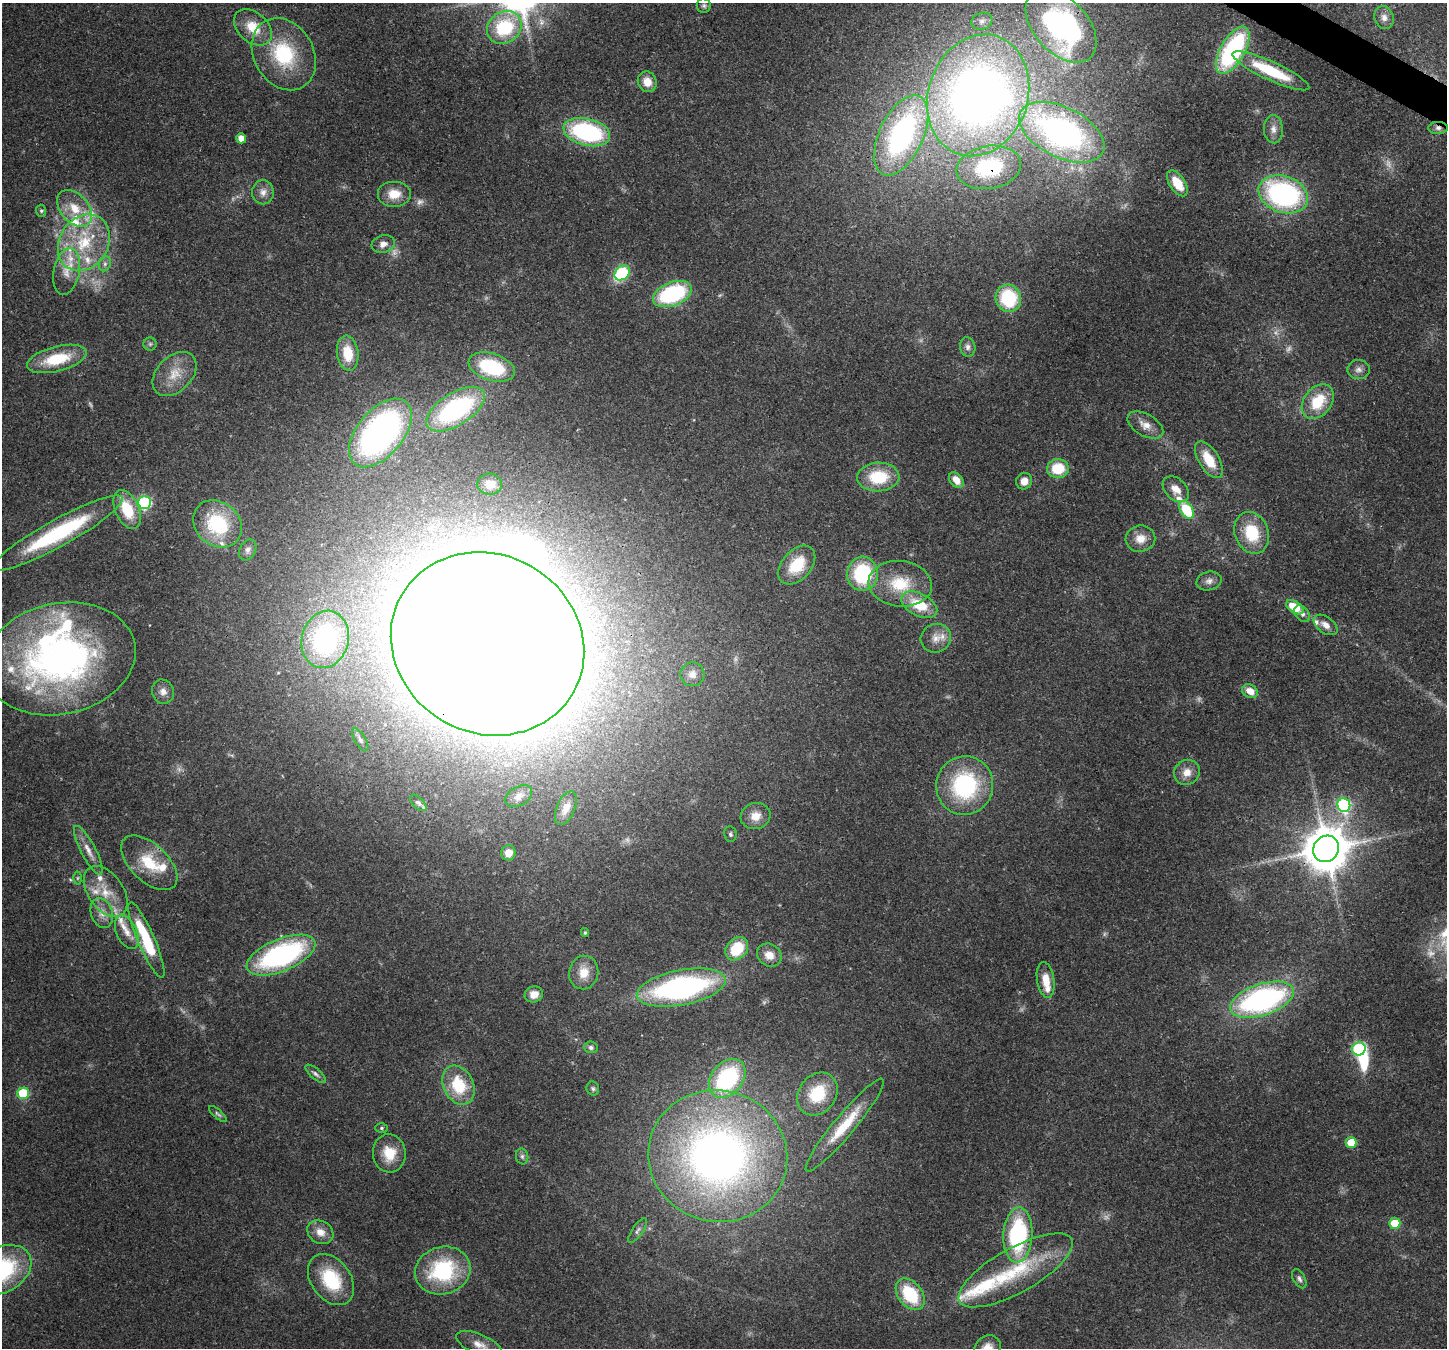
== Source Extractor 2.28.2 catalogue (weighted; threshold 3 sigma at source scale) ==
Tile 10 of 4 x 4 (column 2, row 3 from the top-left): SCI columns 1520-2964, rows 1705-3050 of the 5923 x 6035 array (HDU 1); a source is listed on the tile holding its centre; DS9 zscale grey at full resolution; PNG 1449 x 1350 px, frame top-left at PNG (2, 3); each listed source drawn as its Kron ellipse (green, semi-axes under 4 px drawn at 4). Shown black and unused: <1% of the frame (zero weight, under 3 of 4 exposures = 8% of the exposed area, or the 3 px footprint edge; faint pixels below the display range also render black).
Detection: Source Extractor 2.28.2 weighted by HDU 2 'WHT'; one run over the whole footprint, this tile lists its part. Background 0.121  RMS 0.0044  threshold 0.0197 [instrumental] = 3 sigma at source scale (4.5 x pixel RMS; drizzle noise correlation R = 1.50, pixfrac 1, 0.0396/0.0396 arcsec/px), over >= 5 px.
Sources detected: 160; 11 too faint to see at this stretch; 5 inside a brighter object's white glare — neither listed nor drawn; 18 inside a brighter listed object's ellipse — not listed separately; the other 126 listed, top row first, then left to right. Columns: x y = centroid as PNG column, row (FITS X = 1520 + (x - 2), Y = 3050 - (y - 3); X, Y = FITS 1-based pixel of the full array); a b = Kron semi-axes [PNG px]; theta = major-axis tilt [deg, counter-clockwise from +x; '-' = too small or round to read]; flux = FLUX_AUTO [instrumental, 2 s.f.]
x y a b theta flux
704 6 7 7 - 1.1
1384 18 12 9 -71 3
982 21 11 8 17 2.2
1061 26 43 27 -47 130
253 27 21 14 -42 12
504 27 18 15 34 29
1233 50 26 12 60 64
284 54 38 30 -59 34
1271 71 42 9 -25 23
647 82 10 9 - 5.4
978 95 62 49 71 330
1438 128 10 6 1 1.7
1273 129 14 9 -86 3.4
587 132 24 13 -13 60
1062 132 46 25 -26 140
901 135 43 22 65 93
241 138 5 5 - 5
989 167 32 21 10 35
1177 183 15 7 -57 10
263 192 12 11 - 3.3
394 194 17 13 0 8
1283 194 25 18 -19 90
75 208 21 14 -48 10
41 211 6 5 - 0.81
84 243 30 24 57 28
383 244 12 8 14 3
105 264 8 6 69 1.4
67 271 24 13 79 7.9
622 273 8 6 43 42
672 294 20 12 21 46
1008 298 14 12 -67 28
150 344 6 6 - 1.1
968 347 9 7 -80 1.9
348 353 17 11 -83 11
57 359 30 12 15 19
492 367 24 13 -18 29
1358 370 11 9 5 2.5
175 374 26 17 45 11
1318 402 19 13 52 17
456 409 33 16 32 59
1145 425 19 11 -30 5.3
380 433 40 23 50 130
1209 460 21 10 -58 11
1058 468 11 9 3 15
878 477 21 14 3 19
956 480 9 6 -51 5.4
1024 481 8 8 - 4.3
490 484 12 10 -4 5.4
1176 489 15 10 -43 4.9
144 502 6 6 - 58
127 509 20 11 -66 16
1187 510 10 6 -60 22
218 524 26 21 -40 32
58 533 74 13 29 52
1252 533 21 17 -70 19
1140 539 15 13 9 5.8
248 550 11 8 61 2
797 565 22 14 48 16
862 574 17 15 88 33
1209 581 13 9 14 2.6
900 584 32 23 -6 19
919 605 19 11 -27 15
1295 607 10 6 -32 12
1302 614 9 6 -49 2
1325 625 13 8 -36 3.5
936 638 15 14 - 5.3
325 639 29 23 75 61
487 644 99 89 -29 4100
60 659 76 55 12 190
692 674 12 12 - 3.3
1250 691 8 6 -28 5.3
163 692 12 11 - 3.1
360 740 13 5 -59 1.4
1187 772 13 12 - 5
965 786 29 28 - 49
519 796 14 9 31 3.7
418 803 10 5 -45 1.3
1344 805 7 6 - 62
566 808 18 9 67 4.4
756 816 15 13 16 6
730 834 8 6 -81 1.1
1326 849 14 12 54 1700
88 850 27 7 -62 4.9
508 853 7 7 - 4.9
149 863 34 18 -43 17
77 878 6 4 89 0.7
106 891 28 17 -55 13
102 913 15 11 -71 4.5
127 932 18 10 -64 5.4
585 933 4 3 - 0.74
146 940 41 8 -67 29
737 949 13 10 47 17
281 955 37 16 23 83
769 955 13 11 -34 5.1
584 972 17 14 81 7.2
1046 980 18 8 -81 7.4
681 987 45 17 11 110
534 994 9 8 - 4.5
1262 1000 33 15 18 110
591 1047 6 6 - 1.4
1359 1049 7 6 - 63
316 1074 13 5 -41 1.5
727 1078 22 15 51 50
459 1085 20 15 -64 19
593 1089 7 6 - 0.98
23 1093 6 6 - 23
817 1094 23 18 53 19
218 1114 11 4 -42 0.92
845 1125 60 10 50 17
381 1128 6 5 - 0.81
1351 1143 5 5 - 11
389 1153 19 16 -82 10
522 1156 8 6 -76 1.2
718 1156 70 65 -14 300
1395 1223 5 5 - 16
638 1230 14 5 55 1.6
320 1232 14 11 -31 4.9
1018 1235 27 14 87 53
2 1270 32 22 29 49
1016 1270 64 22 29 37
443 1271 28 23 15 41
1299 1279 10 6 -61 1.5
331 1280 28 19 -54 24
910 1294 18 12 -52 24
479 1344 24 10 -23 5.3
987 1348 14 12 43 5.2
Overlapping masked pixels (flux is a lower limit): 6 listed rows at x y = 1061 26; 978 95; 1438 128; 989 167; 487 644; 1326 849
Isophote crosses this tile's border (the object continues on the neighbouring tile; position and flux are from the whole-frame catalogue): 3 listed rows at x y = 978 95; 2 1270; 987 1348